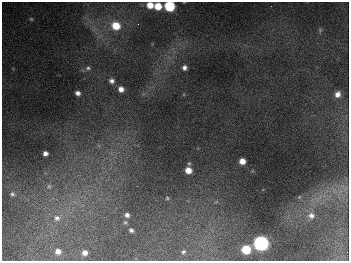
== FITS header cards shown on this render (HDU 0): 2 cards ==
NAXIS1  =                  347
NAXIS2  =                  259

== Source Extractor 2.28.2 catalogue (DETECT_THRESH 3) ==
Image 347 x 259 px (HDU 0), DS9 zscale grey, 1 PNG px = 1 image px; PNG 351 x 263 px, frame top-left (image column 1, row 259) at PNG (2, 2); no overlay
Background 680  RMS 51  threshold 152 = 3 sigma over >= 5 px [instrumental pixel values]
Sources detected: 31; all 31 listed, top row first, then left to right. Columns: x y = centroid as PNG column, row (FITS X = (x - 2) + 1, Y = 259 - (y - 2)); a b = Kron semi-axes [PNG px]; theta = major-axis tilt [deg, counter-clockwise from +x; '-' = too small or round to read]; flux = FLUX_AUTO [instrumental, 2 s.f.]
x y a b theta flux
150 5 6 5 - 4.1e+04
158 6 6 6 - 6.3e+04
169 6 6 6 - 2.5e+05
31 19 5 4 - 4.4e+03
138 24 3 2 - 2.7e+03
116 26 8 7 - 8.0e+04
320 30 7 5 48 5.6e+03
88 68 7 5 0 7.9e+03
184 68 5 5 - 1.2e+04
111 81 6 6 - 1.2e+04
121 89 5 5 - 2.1e+04
78 93 5 4 - 1.4e+04
337 94 7 6 - 2.1e+04
45 153 5 4 - 1.4e+04
242 161 5 5 - 3.4e+04
189 163 5 4 - 4.8e+03
188 170 6 5 - 3.8e+04
49 186 7 6 - 9.7e+03
12 194 6 5 - 7.5e+03
299 197 5 4 - 3.3e+03
167 198 4 4 - 4.6e+03
127 215 6 5 - 1.3e+04
311 215 9 8 - 1.9e+04
57 218 8 8 - 1.8e+04
125 222 6 5 - 5.2e+03
131 230 4 4 - 8.7e+03
261 243 7 7 - 1.1e+06
246 249 6 6 - 1.2e+05
58 251 5 5 - 1.7e+04
183 252 5 4 - 5.5e+03
85 253 5 4 - 1.8e+04
At the frame edge (FLAGS 8, measured only in part): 1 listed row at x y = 169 6